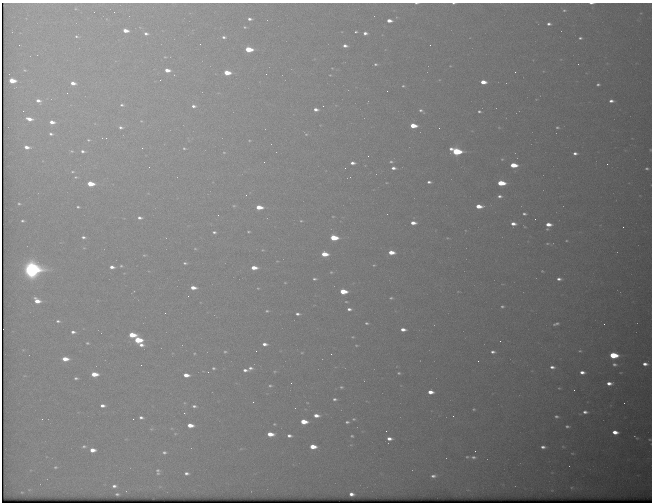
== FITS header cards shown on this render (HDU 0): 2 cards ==
NAXIS1  =                  650 / Width of table row in bytes
NAXIS2  =                  500 / Number of rows in table

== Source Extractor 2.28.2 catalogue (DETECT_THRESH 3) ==
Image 650 x 500 px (HDU 0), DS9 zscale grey, 1 PNG px = 1 image px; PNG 654 x 504 px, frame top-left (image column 1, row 500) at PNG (2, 3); no overlay
Background 578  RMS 3.1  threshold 9.32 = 3 sigma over >= 5 px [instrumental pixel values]
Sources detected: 228; all 228 listed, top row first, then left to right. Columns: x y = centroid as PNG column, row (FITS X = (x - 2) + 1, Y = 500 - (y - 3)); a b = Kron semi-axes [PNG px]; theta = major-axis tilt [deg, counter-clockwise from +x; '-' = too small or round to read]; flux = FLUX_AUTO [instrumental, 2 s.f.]
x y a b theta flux
417 3 6 2 3 330
453 3 4 2 - 280
591 3 6 2 0 470
564 10 5 4 - 330
250 19 4 3 - 610
389 21 5 3 - 1700
549 24 4 3 - 570
245 27 4 3 - 220
125 31 5 3 - 2100
356 32 3 2 - 280
146 33 5 3 - 580
365 33 4 3 - 770
76 36 5 4 - 340
224 37 4 3 - 480
580 38 4 3 - 370
200 44 2 2 - 95
19 45 2 2 - 150
430 45 2 2 - 230
345 46 4 3 - 750
248 49 5 4 - 8600
165 57 4 3 - 180
375 64 3 2 - 270
25 70 6 4 -20 270
167 70 5 4 - 1800
515 72 2 2 - 120
227 73 5 4 - 4700
266 74 2 2 - 330
330 75 2 2 - 120
160 80 2 2 - 110
12 81 5 4 - 4400
483 82 5 4 - 2600
73 83 5 4 - 1500
598 84 4 3 - 350
403 86 3 3 - 210
67 93 2 2 - 130
38 101 7 5 -24 1200
611 101 4 3 - 730
122 105 5 4 - 440
194 106 6 5 - 760
323 106 2 2 - 210
316 109 5 3 - 950
23 111 2 2 - 140
421 111 7 4 -32 530
479 111 5 4 - 420
29 119 7 4 -10 1700
141 121 4 4 - 210
52 122 6 4 -6 1500
413 126 5 4 - 4800
121 127 5 4 - 540
499 127 6 4 -1 260
557 127 4 3 - 320
439 128 2 2 - 110
51 134 5 4 - 520
306 134 5 4 - 290
106 138 2 2 - 120
88 140 5 4 - 240
249 140 4 3 - 220
27 147 6 4 -7 1400
142 148 2 2 - 940
184 148 5 4 - 330
650 150 3 2 - 130
72 151 6 4 -18 310
83 151 5 4 - 540
456 151 7 4 -12 21000
224 152 5 5 - 360
575 153 5 3 - 700
368 156 2 2 - 110
502 159 5 5 - 340
264 162 2 2 - 96
391 162 7 5 -8 470
353 163 5 3 - 900
607 164 2 2 - 340
513 165 5 4 - 5700
149 167 2 2 - 71
345 168 2 2 - 100
393 168 5 4 - 860
647 168 3 3 - 290
72 172 6 4 0 320
76 177 5 4 - 270
429 182 5 3 - 580
501 183 6 4 -3 8700
90 184 5 4 - 5100
246 195 3 3 - 260
499 196 5 3 - 600
19 204 5 4 - 300
234 206 6 4 19 310
479 206 6 4 -1 3100
78 207 4 3 - 300
259 207 5 4 - 4100
524 214 4 3 - 450
218 215 3 2 - 200
333 216 4 2 - 150
140 218 6 4 -3 740
535 219 2 2 - 120
22 221 5 4 - 370
301 221 4 3 - 210
413 223 5 4 - 1700
513 224 5 4 - 1300
548 224 5 4 - 2100
525 227 4 2 - 160
623 227 2 2 - 400
547 229 6 5 - 320
214 232 5 4 - 460
248 232 3 2 - 230
83 237 5 4 - 550
334 238 6 4 -4 8800
447 238 4 3 - 170
566 241 6 3 0 260
547 243 6 3 0 280
195 249 5 3 - 220
263 250 4 4 - 160
391 252 6 4 -2 2800
324 254 5 4 - 4400
144 255 5 4 - 250
185 263 5 3 - 390
374 265 4 4 - 200
121 266 4 3 - 250
112 267 5 3 - 1100
254 268 5 3 - 2600
32 269 9 8 - 100000
542 271 4 3 - 190
331 272 3 3 - 190
314 279 4 2 - 350
559 279 6 4 -2 790
285 283 3 2 - 130
193 288 5 3 - 2000
258 288 3 2 - 140
343 291 5 4 - 6700
458 291 5 3 - 140
391 298 5 3 - 310
37 301 7 5 -29 2600
346 302 4 2 - 180
502 306 4 3 - 320
349 309 5 4 - 690
267 311 3 3 - 230
165 313 2 2 - 120
298 314 4 3 - 530
58 321 6 4 -6 470
366 323 4 3 - 350
556 324 6 3 15 490
604 324 2 2 - 440
403 329 5 3 - 1300
73 332 5 4 - 720
132 335 6 4 -4 6000
353 337 5 4 - 260
138 340 6 4 -6 9600
500 341 2 2 - 84
87 343 4 3 - 280
264 344 5 3 - 940
141 345 5 4 - 930
356 345 5 4 - 250
580 351 4 3 - 230
225 352 5 3 - 270
493 352 4 3 - 560
194 353 3 2 - 170
302 353 3 2 - 150
331 354 2 2 - 360
613 355 6 4 -4 12000
65 359 6 4 -3 2900
478 361 2 2 - 350
614 364 4 3 - 440
645 364 5 3 - 960
141 365 2 2 - 140
552 367 5 4 - 790
213 368 4 3 - 330
250 368 5 4 - 590
245 370 5 3 - 690
208 372 2 2 - 150
582 372 5 3 - 1100
399 373 3 3 - 260
94 374 5 4 - 4200
186 375 5 3 - 2100
76 378 4 3 - 410
291 383 2 2 - 180
609 383 5 3 - 1200
270 386 4 3 - 280
341 387 5 4 - 320
559 388 4 3 - 200
574 390 2 2 - 110
430 392 5 4 - 1900
335 399 4 3 - 420
253 402 3 2 - 160
103 406 5 3 - 940
194 406 6 4 -5 520
474 409 3 3 - 240
585 412 6 4 -3 770
184 413 3 3 - 220
316 415 5 3 - 1500
453 416 2 2 - 140
556 416 6 4 -11 500
141 417 4 3 - 580
42 419 3 3 - 330
133 419 2 2 - 230
354 419 5 4 - 280
304 422 6 4 -5 4200
347 422 4 3 - 380
274 424 2 2 - 170
190 425 5 4 - 2500
567 426 5 4 - 470
151 429 6 4 41 270
386 431 2 2 - 530
615 432 5 4 - 2100
175 434 5 3 - 210
270 434 6 4 -4 3100
289 436 4 3 - 660
352 436 3 3 - 260
636 437 5 2 - 220
389 439 5 3 - 1100
650 439 3 2 - 160
84 446 7 5 8 510
313 447 5 4 - 3700
543 447 5 4 - 790
563 447 7 4 -9 310
92 450 5 4 - 2000
475 451 2 2 - 500
164 452 4 3 - 420
572 453 6 3 6 250
467 457 4 3 - 260
473 457 7 4 -6 590
569 466 2 2 - 95
55 467 5 4 - 320
158 470 6 5 - 500
186 473 4 3 - 570
433 476 5 3 - 600
114 486 4 3 - 620
572 488 7 5 1 440
117 494 3 2 - 280
351 494 5 3 - 1100
At the frame edge (FLAGS 8, measured only in part): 5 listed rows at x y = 417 3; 453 3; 591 3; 650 150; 650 439